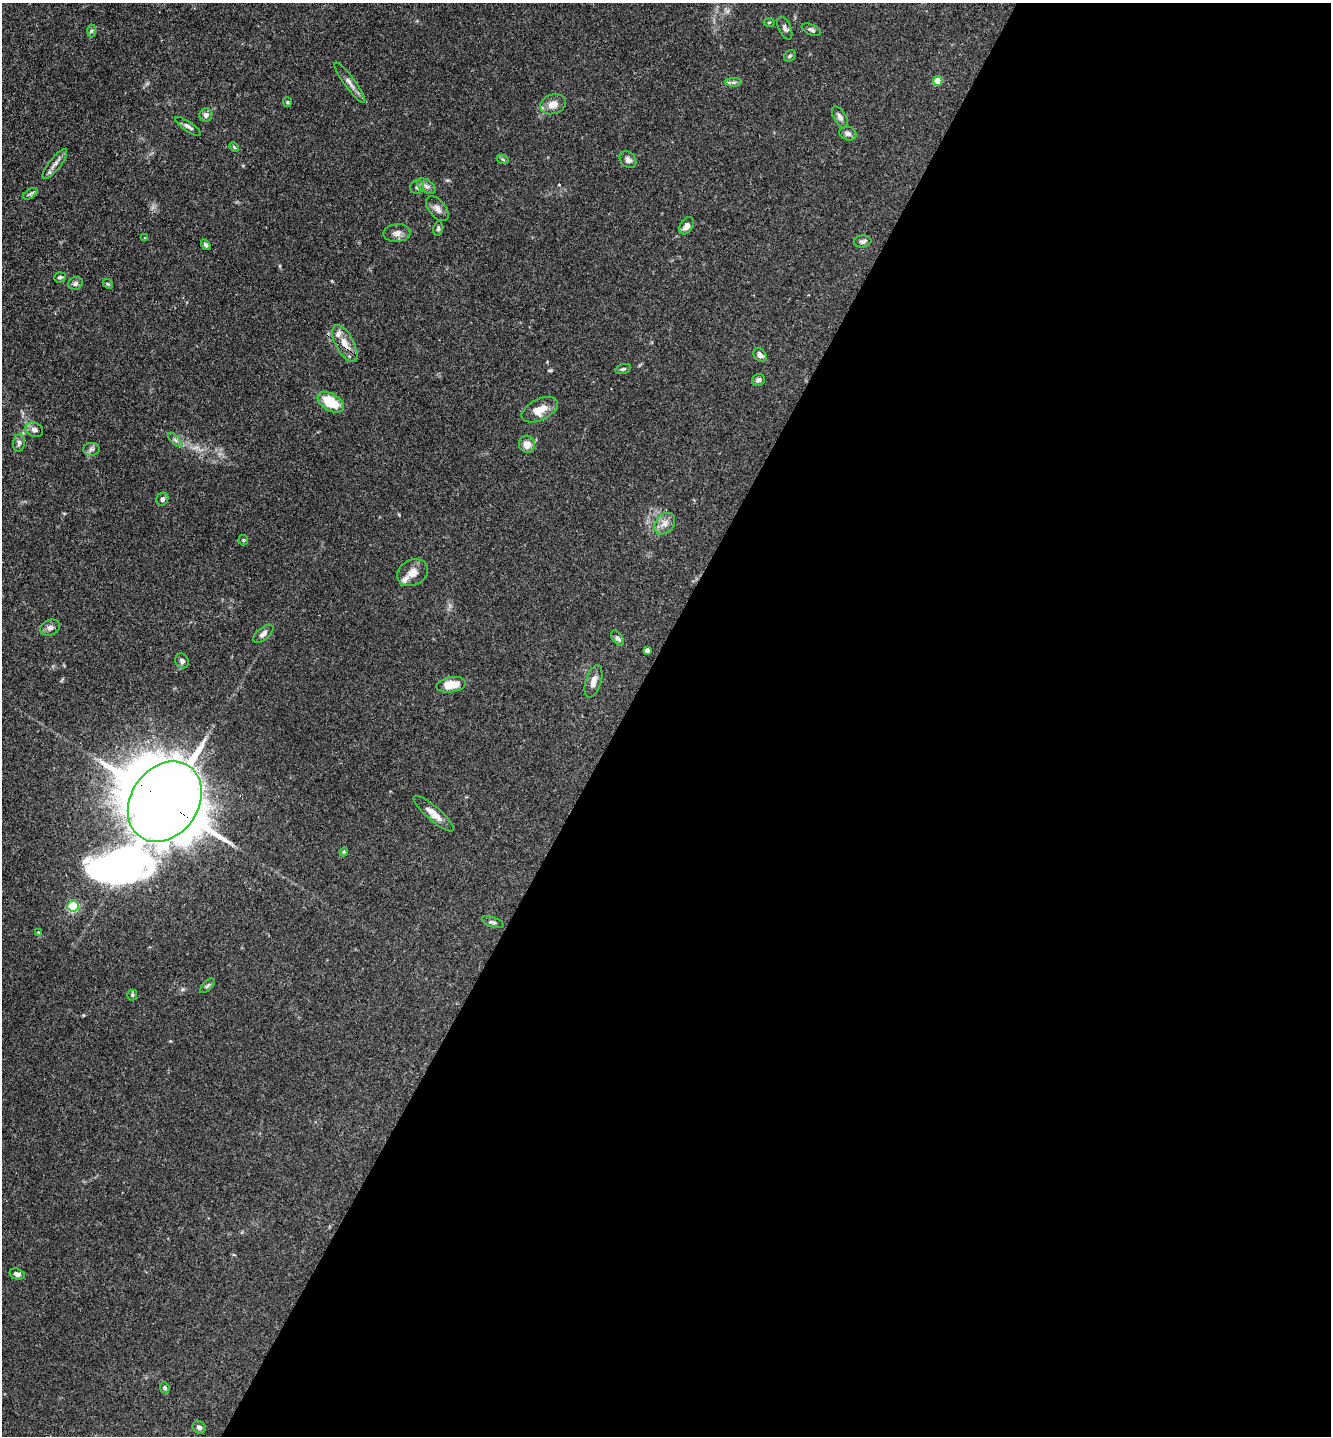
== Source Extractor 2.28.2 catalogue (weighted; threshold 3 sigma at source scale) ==
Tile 12 of 4 x 4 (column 4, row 3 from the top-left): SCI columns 4222-5550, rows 1528-2961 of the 5929 x 5919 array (HDU 1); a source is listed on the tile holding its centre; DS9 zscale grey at full resolution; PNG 1333 x 1438 px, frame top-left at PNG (2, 3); each listed source drawn as its Kron ellipse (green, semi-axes under 4 px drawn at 4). Shown black and unused: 53% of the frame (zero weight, under 3 of 4 exposures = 9% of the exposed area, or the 3 px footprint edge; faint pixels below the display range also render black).
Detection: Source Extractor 2.28.2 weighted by HDU 2 'WHT'; one run over the whole footprint, this tile lists its part. Background 0.0893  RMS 0.0038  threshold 0.0171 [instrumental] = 3 sigma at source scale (4.5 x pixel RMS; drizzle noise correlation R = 1.50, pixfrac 1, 0.05/0.05 arcsec/px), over >= 5 px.
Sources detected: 68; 1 inside a brighter object's white glare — neither listed nor drawn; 3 inside a brighter listed object's ellipse — not listed separately; the other 64 listed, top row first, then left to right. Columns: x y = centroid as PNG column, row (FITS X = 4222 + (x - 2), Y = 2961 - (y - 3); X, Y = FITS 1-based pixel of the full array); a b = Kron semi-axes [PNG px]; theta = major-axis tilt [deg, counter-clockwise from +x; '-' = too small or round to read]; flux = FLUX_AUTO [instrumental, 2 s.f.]
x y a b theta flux
769 22 5 3 - 0.37
785 28 12 6 -66 1.3
811 30 10 5 -24 0.96
91 31 6 4 88 0.58
790 56 6 5 - 0.55
938 81 5 4 - 8.3
734 82 8 4 0 0.86
350 83 24 5 -54 2.2
287 102 5 4 - 0.46
553 104 13 9 17 3.8
206 115 7 6 - 1.4
840 117 12 6 -59 1.4
188 126 15 4 -34 1.2
848 133 9 6 -19 1.4
234 147 5 3 - 0.39
503 160 6 4 -21 0.52
628 160 9 7 -47 1.5
55 164 18 6 52 2.1
426 186 11 6 -32 1.5
417 187 7 6 - 1
30 194 8 4 31 0.81
437 209 15 8 -50 2
687 226 9 6 57 2.3
438 228 8 4 82 0.69
397 233 13 9 5 2.2
145 238 3 3 - 0.31
863 241 9 6 8 1.2
206 245 6 4 -56 0.72
60 277 6 5 - 0.74
75 283 7 6 - 1.2
108 284 5 4 - 0.46
345 344 20 9 -61 4.7
760 355 8 5 -49 1.5
623 369 8 4 15 0.68
758 380 7 6 - 1
331 402 14 8 -30 12
540 410 19 10 26 5.3
34 430 9 7 -25 1.7
175 440 9 3 -45 0.76
19 443 9 5 83 1.1
527 444 9 8 - 3.2
91 449 8 6 1 1
162 499 7 6 - 1.1
665 524 12 9 50 2.7
243 540 5 5 - 0.44
412 573 16 12 28 3.6
50 628 10 7 21 1.4
263 634 12 6 39 1.5
618 638 8 5 -56 1
647 650 4 4 - 1.6
182 661 8 6 -54 1.2
593 681 17 8 73 2.7
451 685 15 7 10 6.3
165 802 43 33 55 6900
434 814 26 7 -41 3.7
344 852 4 4 - 0.46
73 906 5 5 - 38
493 922 11 5 -19 0.97
38 933 4 3 - 0.33
207 986 9 4 47 0.76
132 995 5 5 - 0.53
17 1274 8 5 -16 1.2
165 1388 6 5 - 0.82
199 1427 7 6 - 1.2
Overlapping masked pixels (flux is a lower limit): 2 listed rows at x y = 345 344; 165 802